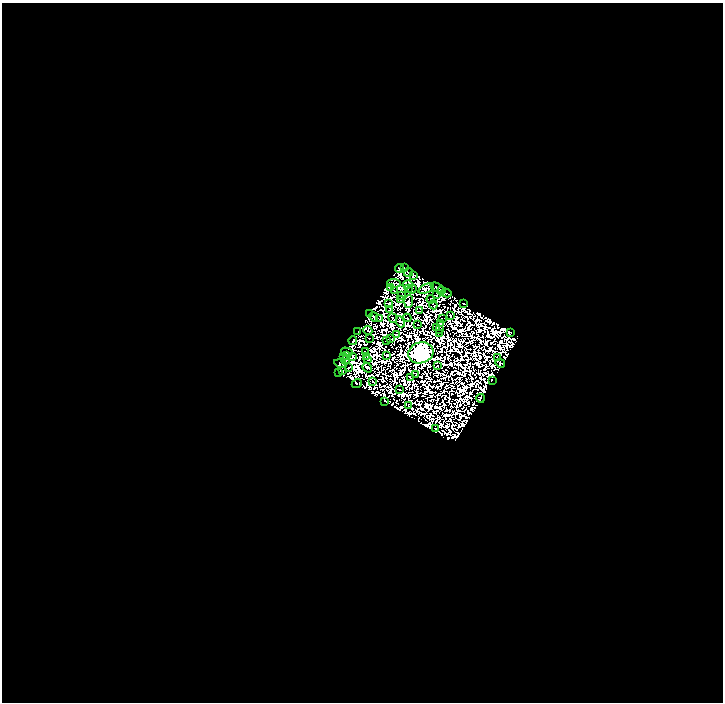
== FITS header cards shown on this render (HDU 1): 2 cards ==
NAXIS1  =                  721
NAXIS2  =                  700

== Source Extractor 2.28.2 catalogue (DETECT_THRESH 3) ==
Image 721 x 700 px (HDU 1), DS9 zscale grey, 1 PNG px = 1 image px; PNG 725 x 704 px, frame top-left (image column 1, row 700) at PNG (2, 3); each listed source drawn as its Kron ellipse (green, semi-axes under 4 px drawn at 4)
Background 0.0116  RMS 1.2e-05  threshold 3.59e-05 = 3 sigma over >= 5 px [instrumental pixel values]
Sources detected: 170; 97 with non-positive FLUX_AUTO (blend fragments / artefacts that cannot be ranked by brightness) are neither listed nor drawn; the other 73 listed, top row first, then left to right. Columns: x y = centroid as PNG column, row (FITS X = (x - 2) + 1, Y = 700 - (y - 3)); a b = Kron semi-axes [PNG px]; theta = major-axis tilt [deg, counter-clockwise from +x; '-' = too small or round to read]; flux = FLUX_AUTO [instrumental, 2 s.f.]
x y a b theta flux
405 267 2 2 - 0.37
400 268 4 3 - 0.19
408 272 4 2 - 0.39
413 276 3 2 - 0.089
394 283 7 2 -4 0.64
407 285 5 3 - 0.43
390 287 4 3 - 0.41
437 288 7 3 -32 0.41
408 289 2 2 - 0.06
412 289 5 2 - 0.081
426 289 8 4 21 0.13
442 290 3 3 - 1.8
394 291 3 2 - 0.063
446 293 6 3 -13 0.064
437 294 3 2 - 0.49
402 296 3 2 - 0.5
431 299 4 2 - 0.3
401 300 2 2 - 0.3
409 302 6 4 86 2.4
464 303 3 2 - 0.28
388 304 4 2 - 0.52
433 305 4 2 - 0.1
389 310 4 2 - 0.051
420 311 2 2 - 0.42
369 314 3 2 - 0.86
450 315 3 2 - 0.33
374 317 5 3 - 1.3
380 318 3 2 - 0.083
393 318 5 3 - 0.25
407 318 4 2 - 0.49
442 318 2 2 - 0.39
400 322 6 3 -69 0.21
441 323 4 2 - 0.085
418 325 2 2 - 0.32
436 328 2 2 - 0.23
440 329 3 2 - 0.27
368 330 4 2 - 0.61
357 331 2 2 - 0.16
439 333 2 2 - 0.48
510 333 4 3 - 0.55
397 335 3 2 - 0.1
369 338 2 2 - 0.18
390 339 2 2 - 0.39
353 341 4 3 - 0.98
387 341 2 2 - 0.68
347 352 6 3 -14 1.7
366 352 4 2 - 0.9
421 353 13 10 17 1300
347 355 4 2 - 0.25
387 355 3 2 - 0.89
343 356 4 2 - 0.46
352 356 3 2 - 0.18
367 356 2 2 - 0.45
497 358 3 2 - 0.024
346 360 4 2 - 0.088
368 360 2 2 - 0.34
341 363 6 4 -12 0.3
500 363 5 3 - 0.97
437 366 3 2 - 0.3
348 367 2 2 - 0.9
367 368 5 3 - 1.2
343 371 2 2 - 0.0023
339 373 3 2 - 0.07
416 375 2 2 - 0.29
410 378 3 2 - 0.35
492 380 2 2 - 0.39
373 382 3 2 - 0.42
357 384 5 2 - 0.66
399 390 2 2 - 0.52
481 398 4 2 - 0.46
385 401 3 2 - 0.53
408 406 3 2 - 0.57
435 429 2 2 - 0.37
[97 non-positive-flux detections neither listed nor drawn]